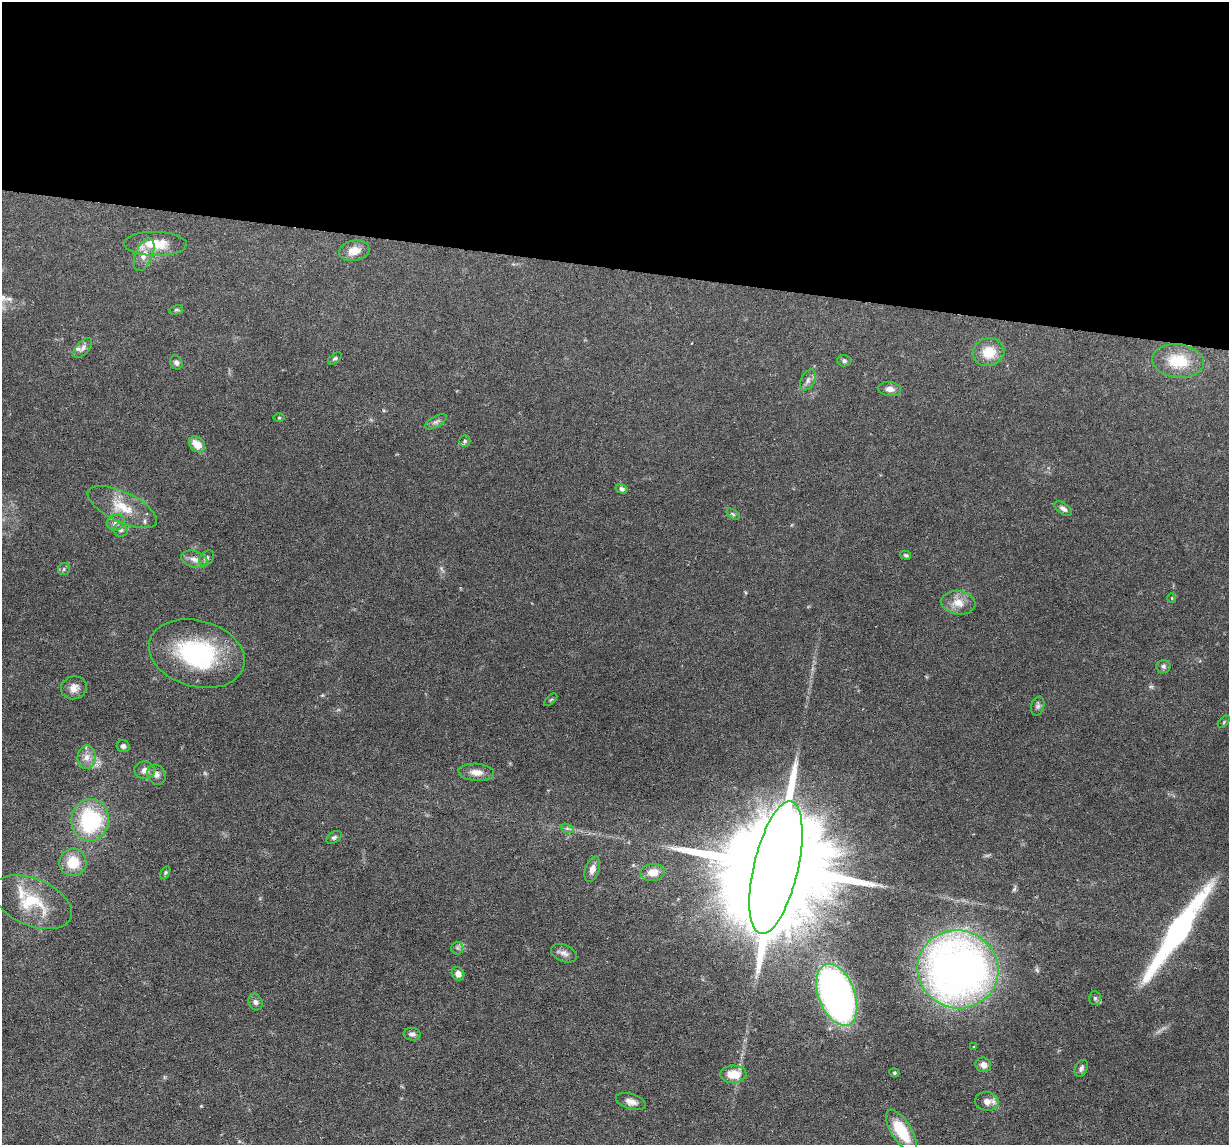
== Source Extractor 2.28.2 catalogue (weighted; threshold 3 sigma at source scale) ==
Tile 3 of 4 x 4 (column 3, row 1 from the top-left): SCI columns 2453-3679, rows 3549-4691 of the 4905 x 4927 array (HDU 1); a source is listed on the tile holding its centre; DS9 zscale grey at full resolution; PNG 1231 x 1147 px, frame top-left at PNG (2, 2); each listed source drawn as its Kron ellipse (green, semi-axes under 4 px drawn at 4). Shown black and unused: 23% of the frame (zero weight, under 3 of 6 exposures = <1% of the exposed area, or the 3 px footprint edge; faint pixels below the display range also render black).
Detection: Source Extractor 2.28.2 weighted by HDU 2 'WHT'; one run over the whole footprint, this tile lists its part. Background 0.0749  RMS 0.0043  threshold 0.0175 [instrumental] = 3 sigma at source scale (4.09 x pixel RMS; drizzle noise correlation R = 1.36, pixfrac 0.8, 0.05/0.05 arcsec/px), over >= 5 px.
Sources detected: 70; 1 inside a brighter object's white glare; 1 long thin detection or spike segment (spike, bleed or trail) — neither listed nor drawn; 4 inside a brighter listed object's ellipse — not listed separately; the other 64 listed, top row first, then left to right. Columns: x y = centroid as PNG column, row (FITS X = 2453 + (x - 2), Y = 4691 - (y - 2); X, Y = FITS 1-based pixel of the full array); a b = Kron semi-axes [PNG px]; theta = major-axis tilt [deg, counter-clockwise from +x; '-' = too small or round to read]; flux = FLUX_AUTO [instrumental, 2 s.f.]
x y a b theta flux
155 244 31 12 -1 10
354 251 15 10 11 4.7
144 255 17 8 67 3.7
176 310 7 4 16 0.61
83 348 12 6 48 1.7
989 352 16 14 15 8.4
335 358 8 4 40 0.71
844 361 6 6 - 0.95
1178 361 26 17 -7 14
176 363 7 6 - 1.3
808 380 11 6 63 1.7
890 389 11 7 -6 2.3
279 418 5 3 - 0.41
436 422 12 5 30 1.4
465 441 5 5 - 0.72
197 444 9 7 -44 5.3
621 489 6 4 -15 1.1
122 507 38 15 -26 11
1063 509 10 5 -35 1.6
733 514 7 4 -37 0.64
116 523 9 7 17 1.9
121 530 7 6 - 1.3
905 555 5 4 - 0.64
207 558 9 6 47 1.2
194 559 14 8 -17 2.7
64 569 6 5 - 0.73
1172 598 5 3 - 0.34
958 603 17 12 -7 5
197 654 49 33 -15 46
1163 666 7 6 - 1.2
74 688 13 11 16 3.2
551 700 8 3 44 0.42
1038 706 9 6 75 1.2
1224 722 7 3 45 0.41
123 746 6 6 - 1.3
87 757 12 9 82 3
145 770 10 8 -7 2.4
476 772 18 8 -3 3.5
156 775 10 9 - 2.1
90 820 21 19 81 35
567 828 7 4 -19 0.84
334 837 8 5 29 0.94
73 862 14 13 - 9.4
776 868 68 22 77 19000
592 869 13 7 72 2.6
653 872 12 8 6 4.8
165 873 7 4 59 0.6
32 902 42 23 -23 19
457 948 6 6 - 0.92
564 953 13 8 -24 2.1
958 969 40 39 - 270
458 974 7 6 - 2.2
837 995 32 18 -69 180
1095 998 7 6 - 0.8
255 1002 8 6 -66 1.4
412 1034 8 6 -6 1.3
974 1047 3 2 - 0.48
983 1065 8 7 - 2.6
1081 1068 9 6 64 1.2
894 1073 5 4 - 0.47
733 1074 13 9 3 7.4
987 1101 12 9 -8 2.9
631 1102 15 7 -17 2.6
901 1131 24 10 -57 15